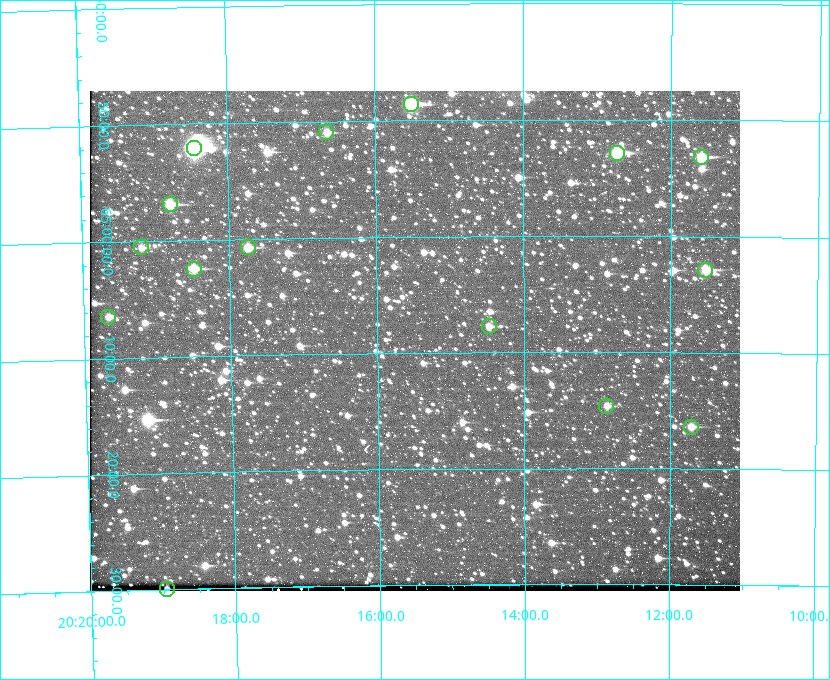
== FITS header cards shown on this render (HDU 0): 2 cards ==
NAXIS1  =                  650 / Width of table row in bytes
NAXIS2  =                  500 / Number of rows in table

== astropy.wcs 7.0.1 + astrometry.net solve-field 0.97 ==
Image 650 x 500 px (HDU 0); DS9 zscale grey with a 90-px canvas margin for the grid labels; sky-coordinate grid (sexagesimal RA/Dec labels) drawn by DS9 from the SOLVED WCS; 15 Tycho-2 reference stars matched to detected sources circled (green)
Header WCS: none
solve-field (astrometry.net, Tycho-2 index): SOLVED blind (the file carries no WCS)
Solved WCS: RA---TAN-SIP/DEC--TAN-SIP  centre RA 20:15:29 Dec +65:09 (303.87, +65.15 deg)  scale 5.17 arcsec/px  FOV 56.0' x 43.0'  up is -179 deg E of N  parity flipped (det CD > 0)
(file carries no celestial WCS; the grid is the blind solution)
Tycho-2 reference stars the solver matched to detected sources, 15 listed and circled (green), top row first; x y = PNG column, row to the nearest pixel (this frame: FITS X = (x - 90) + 1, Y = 500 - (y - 91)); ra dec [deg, ICRS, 3 dp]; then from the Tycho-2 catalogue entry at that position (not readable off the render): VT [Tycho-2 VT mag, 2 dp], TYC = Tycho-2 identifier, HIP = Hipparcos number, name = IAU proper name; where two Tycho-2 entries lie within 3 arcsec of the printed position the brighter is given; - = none
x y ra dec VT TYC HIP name
411 104 303.878 +64.810 8.93 4240-794-1 - -
326 132 304.164 +64.849 10.65 4240-315-1 - -
194 148 304.612 +64.868 7.89 4241-1703-1 100101 -
617 153 303.184 +64.880 9.02 4240-488-1 - -
701 157 302.897 +64.886 9.40 4240-717-1 - -
170 204 304.698 +64.948 10.27 4241-1684-1 - -
141 247 304.798 +65.009 11.15 4241-1628-1 - -
248 247 304.437 +65.012 10.41 4241-1775-1 - -
194 269 304.620 +65.041 10.25 4241-1573-1 - -
705 270 302.882 +65.048 10.25 4240-98-1 - -
108 317 304.916 +65.107 11.17 4241-1518-1 - -
489 326 303.620 +65.129 11.18 4240-34-1 - -
606 406 303.217 +65.244 11.17 4240-236-1 - -
691 427 302.928 +65.273 10.74 4240-760-1 - -
167 589 304.739 +65.499 10.16 4241-1715-1 - -